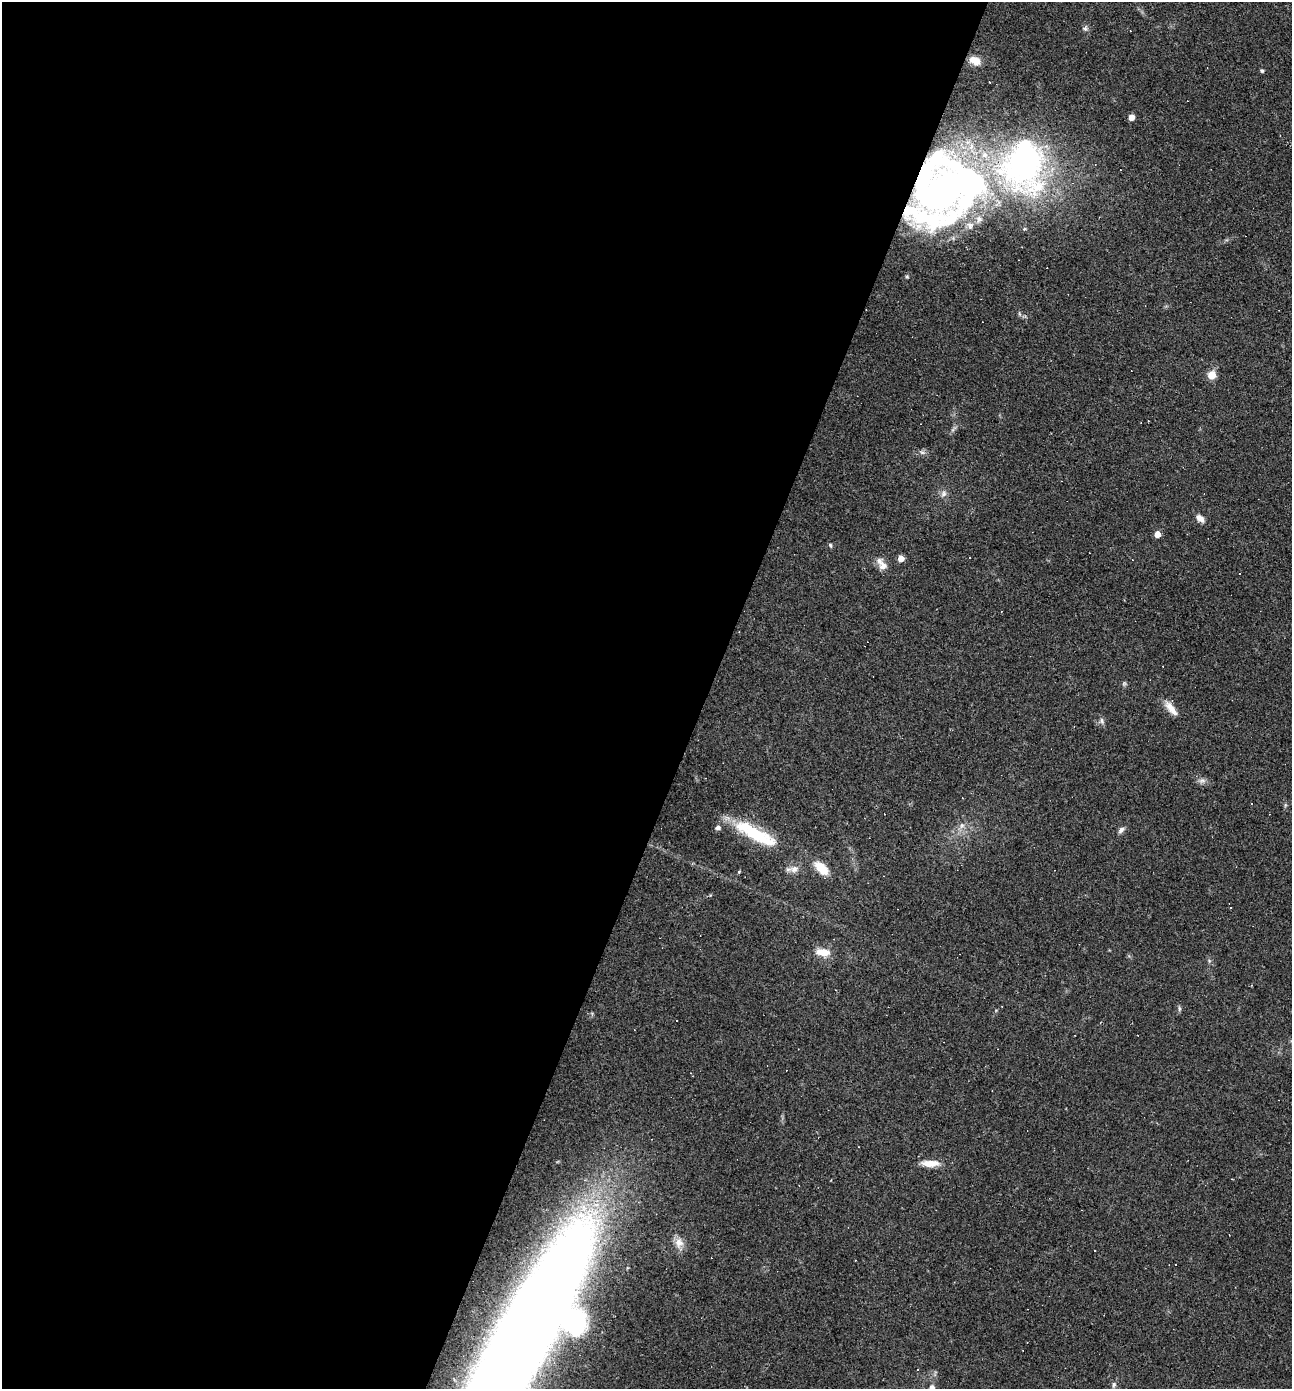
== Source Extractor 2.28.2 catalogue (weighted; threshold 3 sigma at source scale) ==
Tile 5 of 4 x 4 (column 1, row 2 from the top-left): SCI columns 135-1424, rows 2776-4162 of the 5563 x 5550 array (HDU 1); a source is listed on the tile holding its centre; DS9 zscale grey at full resolution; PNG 1294 x 1391 px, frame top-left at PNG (2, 2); no overlay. Shown black and unused: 55% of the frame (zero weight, under 2 of 3 exposures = <1% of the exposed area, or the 3 px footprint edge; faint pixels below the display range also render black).
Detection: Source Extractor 2.28.2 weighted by HDU 2 'WHT'; one run over the whole footprint, this tile lists its part. Background 0.082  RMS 0.0066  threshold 0.0296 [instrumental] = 3 sigma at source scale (4.5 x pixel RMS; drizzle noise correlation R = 1.50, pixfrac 1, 0.05/0.05 arcsec/px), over >= 5 px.
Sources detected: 55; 2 inside a brighter object's white glare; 17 cosmic-ray / hot-pixel residue — not listed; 1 inside a brighter listed object's ellipse — not listed separately; the other 35 listed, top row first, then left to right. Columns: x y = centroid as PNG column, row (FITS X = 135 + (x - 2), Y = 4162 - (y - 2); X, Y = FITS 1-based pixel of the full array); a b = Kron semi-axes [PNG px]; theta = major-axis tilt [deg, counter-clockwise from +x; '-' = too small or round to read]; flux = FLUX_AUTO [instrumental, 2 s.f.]
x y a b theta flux
1085 28 9 5 79 1.7
975 61 12 8 -30 6.6
1262 71 4 4 - 1.1
1131 117 5 5 - 6.1
1025 155 107 63 86 190
946 189 54 46 9 330
1211 375 5 5 - 19
922 452 7 5 -29 1.6
943 494 8 7 - 2.6
1200 518 12 7 -40 4
1157 534 5 5 - 6.8
830 545 7 4 -61 0.97
901 558 5 5 - 7.2
882 564 18 9 -56 5.9
1239 573 3 2 - 0.86
1171 708 22 7 -51 6.7
1102 721 9 5 -73 1.8
1202 781 10 6 13 2.4
962 825 8 7 - 2.8
718 827 6 5 - 2.3
1121 830 9 6 48 2.1
755 833 60 15 -28 39
821 868 21 10 -43 11
794 869 11 9 31 4.6
1231 908 3 3 - 0.84
823 952 15 9 -8 9.2
1179 1008 7 4 -90 1.1
930 1163 23 8 -1 8.5
679 1243 13 11 -76 5.6
1095 1251 2 2 - 0.55
1175 1264 2 2 - 0.47
521 1340 211 39 61 2200
917 1370 3 3 - 2.1
1114 1385 8 5 80 1.6
932 1387 6 6 - 2.4
Overlapping masked pixels (flux is a lower limit): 2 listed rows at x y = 946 189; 521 1340
Isophote crosses this tile's border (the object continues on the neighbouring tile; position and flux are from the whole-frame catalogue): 2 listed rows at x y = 521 1340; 932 1387